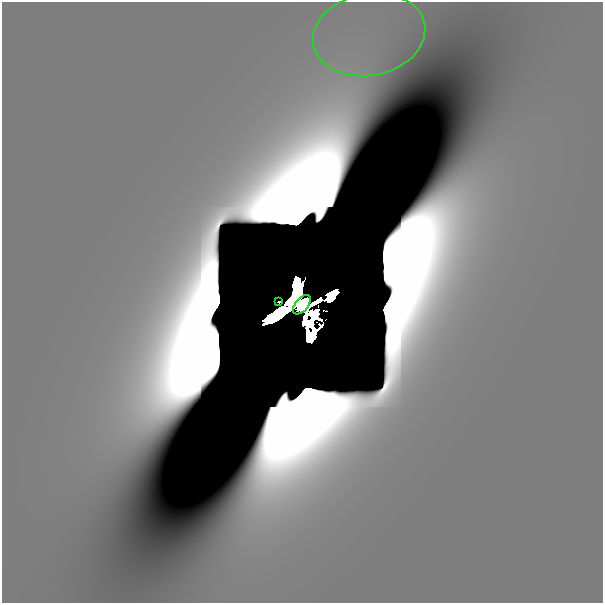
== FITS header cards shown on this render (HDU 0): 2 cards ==
NAXIS1  =                  601
NAXIS2  =                  601

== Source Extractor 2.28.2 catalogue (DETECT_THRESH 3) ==
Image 601 x 601 px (HDU 0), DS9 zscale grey, 1 PNG px = 1 image px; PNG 605 x 605 px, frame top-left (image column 1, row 601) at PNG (2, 2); each listed source drawn as its Kron ellipse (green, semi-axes under 4 px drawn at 4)
Background 3.89e-14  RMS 1.8e-13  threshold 5.37e-13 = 3 sigma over >= 5 px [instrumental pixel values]
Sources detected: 12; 9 with non-positive FLUX_AUTO (blend fragments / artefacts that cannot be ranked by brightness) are neither listed nor drawn; the other 3 listed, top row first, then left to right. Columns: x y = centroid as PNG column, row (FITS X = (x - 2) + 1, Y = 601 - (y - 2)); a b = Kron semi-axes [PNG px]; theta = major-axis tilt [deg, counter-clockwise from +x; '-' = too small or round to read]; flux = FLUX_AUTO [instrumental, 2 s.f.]
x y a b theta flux
369 35 57 41 11 2.9e-09
279 302 2 2 - 5.2e-09
302 305 11 6 50 8.1e+00
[9 non-positive-flux detections neither listed nor drawn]